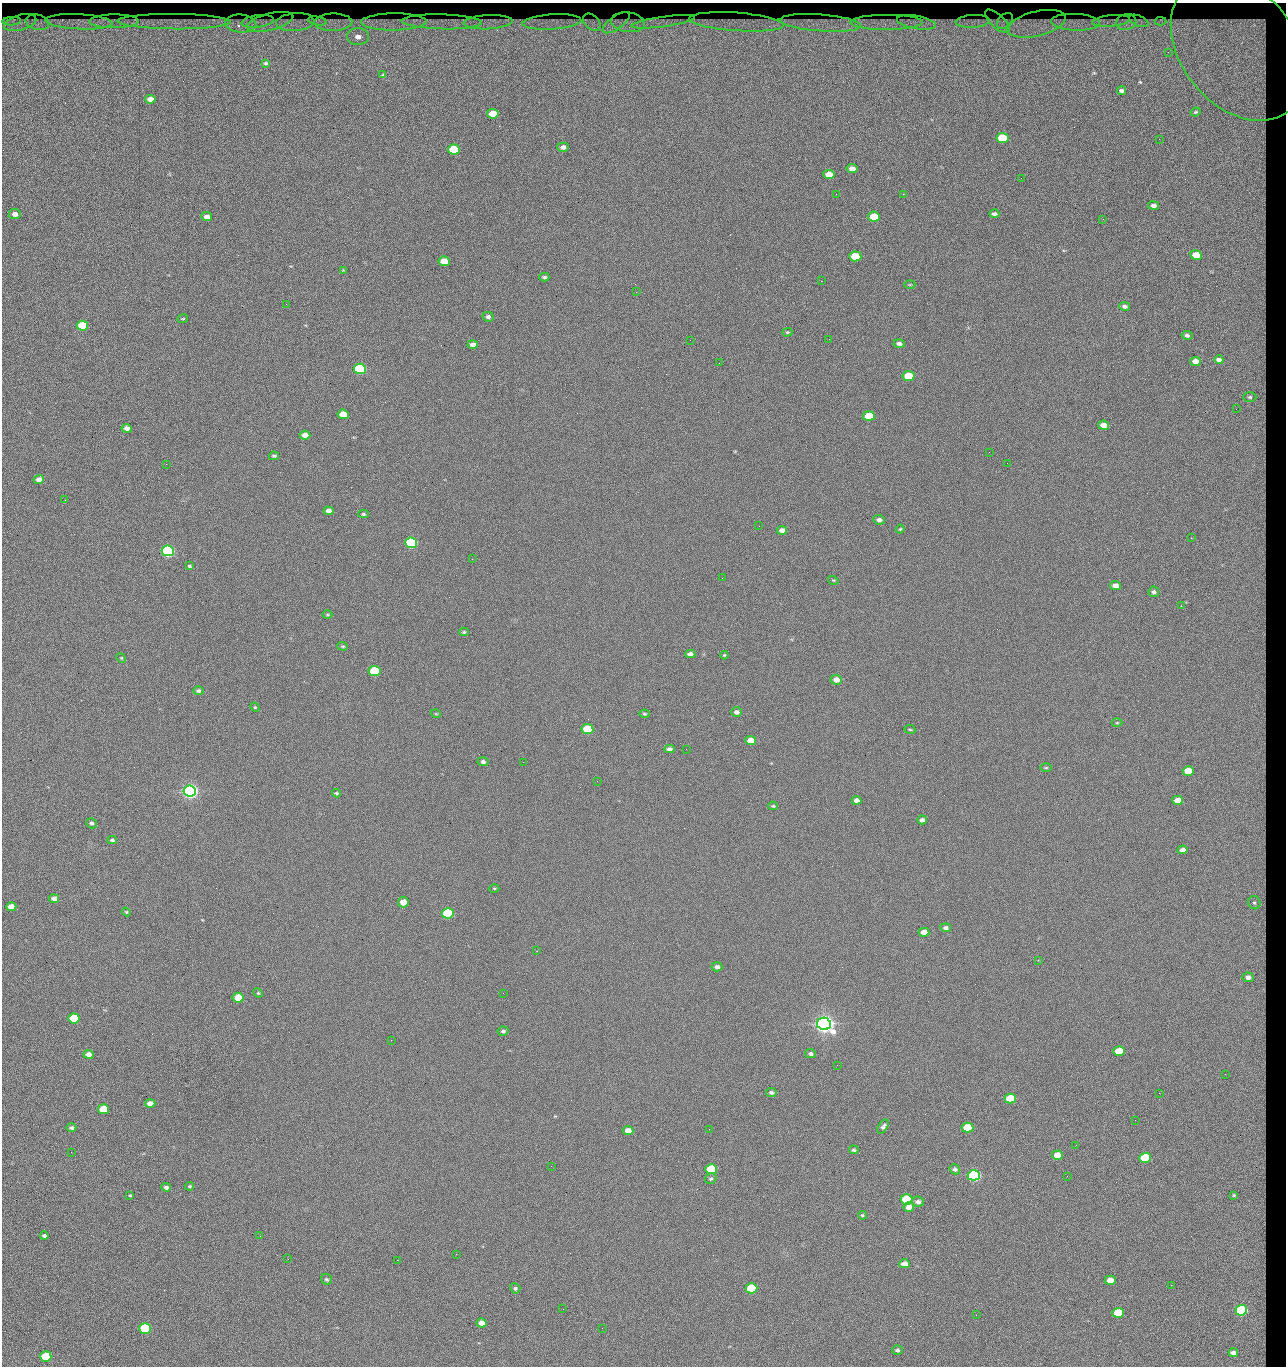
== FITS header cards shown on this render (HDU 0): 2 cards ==
NAXIS1  =                 1284 / length of data axis 1
NAXIS2  =                 1364 / length of data axis 2

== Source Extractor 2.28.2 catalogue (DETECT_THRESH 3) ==
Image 1284 x 1364 px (HDU 0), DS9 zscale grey, 1 PNG px = 1 image px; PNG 1288 x 1368 px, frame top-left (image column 1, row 1364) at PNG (2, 3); each listed source drawn as its Kron ellipse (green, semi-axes under 4 px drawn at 4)
Background 122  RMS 14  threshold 42.6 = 3 sigma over >= 5 px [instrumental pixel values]
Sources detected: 219; all 219 listed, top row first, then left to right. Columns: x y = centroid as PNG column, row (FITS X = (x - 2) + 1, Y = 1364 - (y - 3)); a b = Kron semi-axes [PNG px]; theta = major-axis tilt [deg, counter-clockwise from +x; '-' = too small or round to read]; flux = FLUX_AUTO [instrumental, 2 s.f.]
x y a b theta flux
12 21 9 4 3 3.6e+03
114 21 25 7 0 1.0e+04
258 21 16 6 8 2.4e+03
317 21 9 3 -10 3.2e+03
973 21 17 6 4 7.5e+03
997 21 15 6 -42 1.3e+03
1005 21 9 6 45 9.3e+02
1111 21 19 5 5 5.9e+03
1139 21 10 5 -23 2.8e+03
1161 21 6 4 -3 2.1e+03
37 22 12 7 -15 5.6e+03
79 22 33 7 -3 1.6e+04
174 22 56 7 -1 2.4e+04
270 22 24 8 14 6.4e+03
295 22 19 9 4 8.8e+03
333 22 19 8 0 9.6e+03
394 22 33 8 1 1.6e+04
442 22 40 7 -1 1.7e+04
488 22 24 7 3 1.3e+04
552 22 29 7 4 1.4e+04
592 22 10 7 -42 3.9e+03
628 22 17 9 -7 6.0e+03
663 22 32 5 8 1.1e+04
737 22 47 9 -4 1.7e+04
887 22 36 7 0 2.1e+04
917 22 20 6 -9 9.8e+03
1075 22 24 8 -3 1.3e+04
1126 22 10 8 16 5.2e+03
20 23 16 7 16 7.0e+03
616 23 16 6 36 4.5e+03
820 23 41 8 -4 2.5e+04
241 24 15 9 -6 1.2e+04
1037 24 30 12 14 1.5e+04
358 37 11 8 -1 1.1e+04
1239 48 81 57 -51 4.2e+05
1168 52 2 2 - 1.1e+03
266 63 3 3 - 1.2e+03
383 75 3 2 - 7.6e+02
1121 91 4 3 - 2.2e+03
150 99 5 4 - 8.2e+03
1196 112 5 3 - 1.1e+03
493 114 6 5 - 2.3e+04
1002 138 6 5 - 4.4e+04
1159 139 3 2 - 1.2e+03
563 147 5 4 - 3.8e+03
454 149 6 5 - 5.3e+04
852 169 5 4 - 6.5e+03
829 175 6 4 -9 1.6e+04
1021 178 2 2 - 1.9e+03
836 194 2 2 - 2.2e+03
903 194 2 2 - 1.8e+04
1154 206 5 4 - 3.5e+03
15 214 6 5 - 4.9e+03
994 214 5 4 - 2.4e+03
874 216 6 5 - 2.8e+04
207 217 5 4 - 5.8e+03
1103 219 3 2 - 1.0e+03
1196 255 6 4 -9 2.4e+04
855 256 6 5 - 4.2e+04
444 261 6 4 -7 2.0e+04
343 270 4 4 - 7.6e+02
544 277 5 3 - 1.6e+03
821 281 2 2 - 2.7e+04
910 285 5 3 - 9.5e+02
636 292 2 2 - 1.5e+03
286 304 3 2 - 7.5e+02
1124 306 5 4 - 2.8e+03
488 317 5 5 - 3.1e+03
183 319 5 3 - 8.2e+02
82 326 6 5 - 5.2e+04
787 332 5 4 - 1.1e+03
1187 335 5 4 - 2.3e+03
829 339 2 2 - 7.4e+02
690 340 2 2 - 3.2e+03
899 343 5 4 - 3.6e+03
473 345 5 4 - 5.1e+03
1219 360 4 4 - 3.8e+03
1195 361 5 4 - 9.7e+03
719 363 2 2 - 4.6e+02
360 369 6 5 - 1.6e+05
908 376 6 5 - 4.0e+04
1250 397 6 5 - 1.9e+03
1236 409 2 2 - 1.3e+03
343 414 6 4 -7 2.0e+04
869 416 6 5 - 3.3e+04
1103 425 5 4 - 9.5e+03
127 428 5 4 - 4.9e+03
305 435 5 4 - 9.1e+03
989 452 2 2 - 3.2e+03
274 456 5 3 - 1.4e+03
1007 463 2 2 - 4.0e+02
166 464 2 2 - 3.2e+03
39 479 5 4 - 6.0e+03
65 500 2 2 - 9.5e+02
329 511 5 4 - 5.1e+03
363 514 5 4 - 1.5e+03
879 520 6 4 -8 3.4e+03
759 526 2 2 - 4.5e+02
900 529 4 3 - 1.0e+03
782 530 5 4 - 4.8e+03
1191 538 2 2 - 2.5e+03
411 543 6 5 - 2.0e+05
168 551 6 5 - 3.2e+05
472 559 2 2 - 2.6e+03
189 566 4 4 - 1.5e+03
722 578 3 2 - 7.1e+02
833 580 5 3 - 9.2e+02
1115 585 5 4 - 5.4e+03
1154 592 5 5 - 2.3e+03
1181 606 2 2 - 6.1e+02
327 615 5 3 - 9.9e+02
464 632 5 4 - 1.3e+03
343 646 5 4 - 1.1e+03
690 654 5 4 - 4.8e+03
724 655 4 3 - 1.0e+03
121 658 5 4 - 9.6e+02
375 671 6 5 - 9.0e+04
836 680 6 5 - 7.3e+03
198 691 5 4 - 2.1e+03
255 707 5 4 - 1.2e+03
736 712 5 4 - 3.9e+03
436 714 5 3 - 8.0e+02
644 714 5 4 - 1.2e+03
1117 723 5 3 - 8.8e+02
587 729 6 5 - 5.8e+04
910 729 5 3 - 1.0e+03
751 740 5 4 - 1.4e+04
670 749 5 4 - 3.6e+03
686 749 2 2 - 6.5e+02
483 762 5 4 - 2.7e+03
523 762 2 2 - 3.1e+03
1046 768 5 3 - 1.1e+03
1188 771 5 4 - 2.7e+04
597 781 2 2 - 2.5e+03
190 791 6 5 - 7.1e+05
336 793 4 3 - 1.3e+03
856 800 5 4 - 5.6e+03
1178 800 5 4 - 1.3e+04
773 806 4 3 - 1.2e+03
922 820 5 4 - 3.9e+03
91 823 5 5 - 2.1e+03
112 840 4 4 - 2.1e+03
1183 850 5 4 - 5.9e+03
494 888 5 3 - 9.4e+02
54 899 5 4 - 5.6e+03
403 902 5 5 - 1.3e+04
1254 903 7 6 - 2.4e+03
11 907 5 4 - 9.9e+03
126 912 4 4 - 1.1e+03
448 913 6 5 - 1.2e+05
946 928 5 4 - 3.0e+03
924 932 5 4 - 9.6e+03
537 951 3 2 - 6.9e+02
1038 960 2 2 - 7.0e+02
717 967 5 4 - 3.6e+03
1248 977 5 5 - 4.5e+03
258 993 5 4 - 1.0e+03
503 993 2 2 - 2.1e+03
238 998 5 5 - 3.3e+04
74 1018 5 5 - 5.3e+04
824 1024 7 6 - 1.1e+06
503 1031 5 4 - 2.1e+03
391 1040 2 2 - 5.4e+03
1119 1051 5 4 - 2.9e+04
88 1054 5 4 - 6.3e+03
810 1054 5 4 - 2.2e+03
837 1065 3 2 - 1.4e+03
1225 1074 2 2 - 1.8e+03
771 1092 5 4 - 2.3e+03
1159 1093 2 2 - 2.7e+03
1010 1098 6 5 - 4.7e+04
150 1103 5 4 - 7.2e+03
103 1109 5 5 - 3.1e+04
1135 1120 2 2 - 8.4e+02
883 1127 8 4 56 2.5e+03
968 1127 6 5 - 4.4e+04
71 1128 5 4 - 2.1e+03
709 1129 2 2 - 1.0e+03
628 1130 5 4 - 8.5e+03
1076 1145 2 2 - 4.2e+02
854 1150 5 4 - 1.7e+03
71 1152 2 2 - 2.4e+03
1057 1155 5 4 - 1.7e+04
1145 1158 6 5 - 5.7e+04
551 1166 2 2 - 9.1e+02
711 1169 6 5 - 7.8e+04
955 1169 5 5 - 2.3e+03
974 1175 6 5 - 2.8e+05
1067 1176 3 2 - 1.4e+03
711 1179 6 5 - 1.8e+03
190 1186 4 3 - 1.2e+03
166 1187 5 4 - 2.6e+03
130 1195 3 3 - 1.1e+03
1234 1195 3 3 - 9.8e+02
907 1200 6 5 - 8.4e+04
918 1202 6 5 - 3.7e+03
909 1207 5 4 - 9.7e+03
862 1215 4 3 - 1.3e+03
44 1236 4 3 - 2.1e+03
260 1236 2 2 - 2.2e+03
456 1254 2 2 - 7.2e+03
288 1259 2 2 - 1.9e+03
397 1260 2 2 - 5.3e+03
905 1264 5 4 - 8.9e+03
326 1279 6 5 - 1.7e+03
1110 1280 5 4 - 1.4e+04
1171 1285 2 2 - 5.0e+02
515 1288 5 5 - 1.8e+03
751 1288 6 5 - 8.0e+04
563 1309 2 2 - 4.9e+02
1241 1310 6 5 - 1.9e+05
1118 1313 5 5 - 4.6e+04
976 1315 2 2 - 2.8e+03
481 1323 5 4 - 7.7e+03
145 1328 6 5 - 1.0e+05
602 1328 2 2 - 8.1e+02
897 1350 5 5 - 2.1e+03
1233 1353 4 3 - 3.2e+03
46 1356 5 5 - 5.4e+04

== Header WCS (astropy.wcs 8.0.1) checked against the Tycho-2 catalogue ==
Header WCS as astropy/WCSLIB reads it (CRVAL/CRPIX/CD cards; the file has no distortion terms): RA---TAN/DEC--TAN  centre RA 15:41:43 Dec +51:58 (235.43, +51.97 deg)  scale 1.26 arcsec/px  FOV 26.9' x 28.5'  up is +92 deg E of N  parity flipped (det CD > 0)
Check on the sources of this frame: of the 60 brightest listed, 11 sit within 2.0 arcsec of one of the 13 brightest Tycho-2 stars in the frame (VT <= 12.29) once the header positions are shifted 0.38 arcsec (0.18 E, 0.33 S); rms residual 0.95 arcsec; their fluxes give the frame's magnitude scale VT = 24.59 - 2.5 log10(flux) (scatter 0.15 mag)
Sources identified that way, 11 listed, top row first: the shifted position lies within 2.0 arcsec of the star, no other Tycho-2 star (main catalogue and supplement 1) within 4.0 arcsec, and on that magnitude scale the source's flux lands within +1.5 / -3 mag of the star's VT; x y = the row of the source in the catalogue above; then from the Tycho-2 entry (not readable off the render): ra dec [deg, ICRS J2000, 3 dp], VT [Tycho-2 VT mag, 2 dp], TYC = Tycho-2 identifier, HIP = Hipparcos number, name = IAU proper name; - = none
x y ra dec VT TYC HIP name
360 369 235.614 +52.064 11.61 3489-1132-1 - -
411 543 235.514 +52.049 11.19 3489-1407-1 - -
168 551 235.515 +52.133 11.12 3489-1380-1 - -
190 791 235.378 +52.130 9.31 3489-1322-1 76850 -
448 913 235.303 +52.042 11.52 3489-958-1 - -
824 1024 235.232 +51.912 9.59 3489-824-1 - -
974 1175 235.143 +51.862 10.97 3489-1016-1 - -
907 1200 235.131 +51.886 12.29 3489-908-1 - -
751 1288 235.084 +51.941 11.45 3489-1346-1 - -
1241 1310 235.062 +51.771 11.53 3489-1453-1 - -
145 1328 235.075 +52.152 11.74 3489-912-1 - -